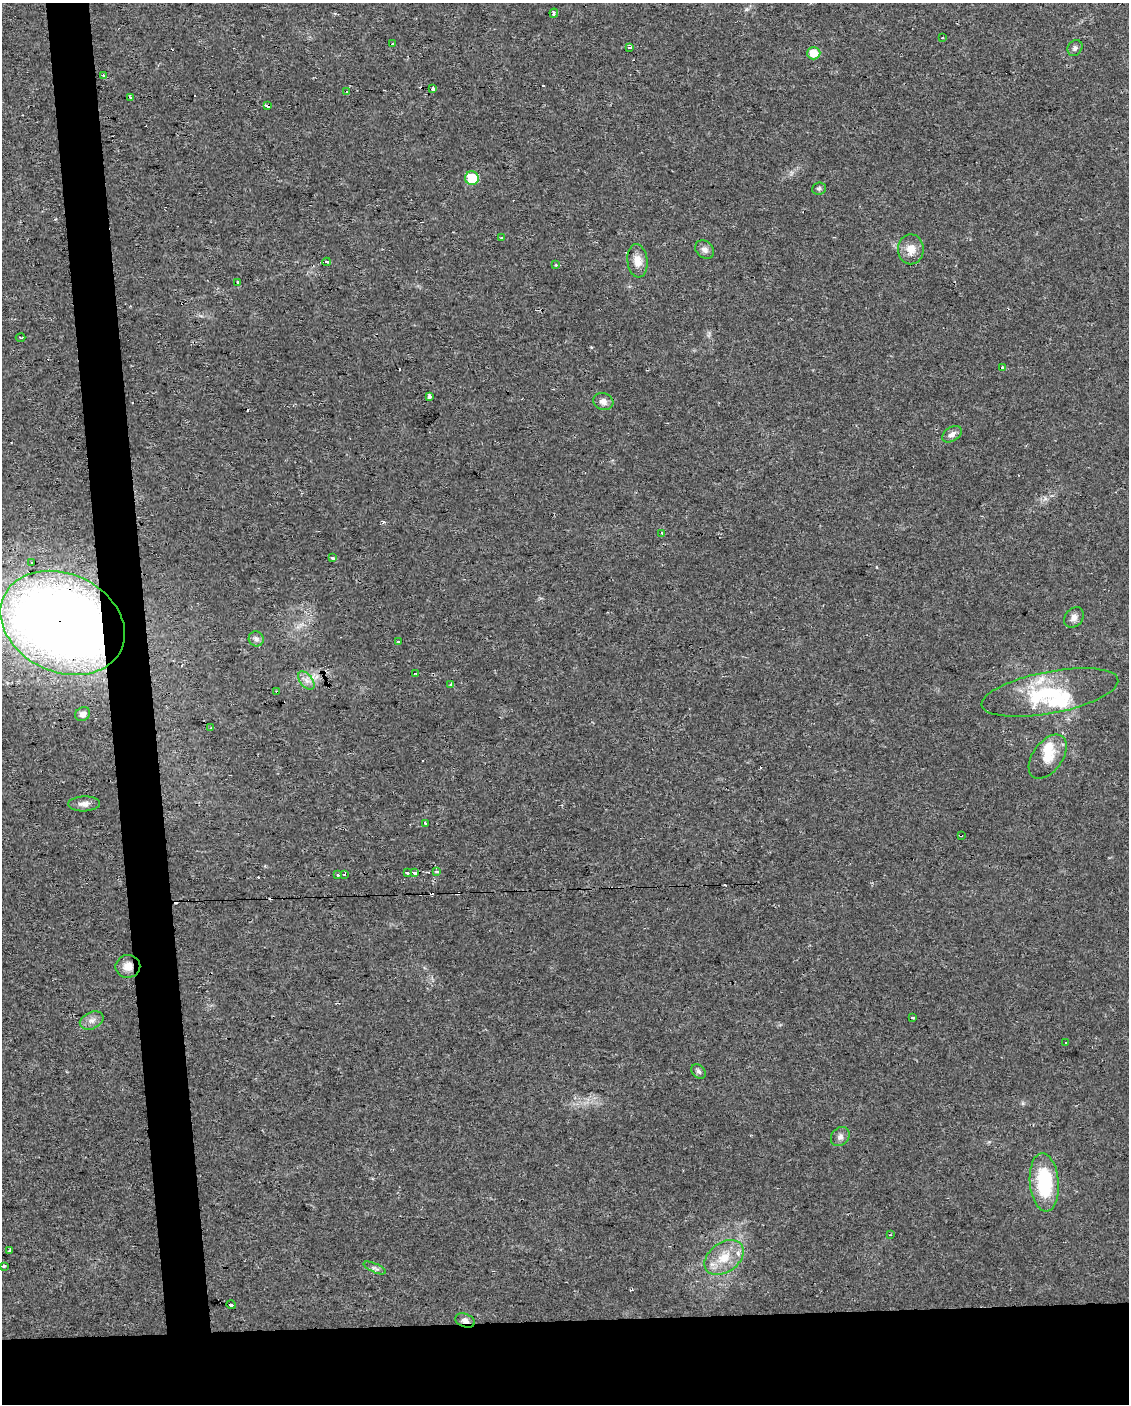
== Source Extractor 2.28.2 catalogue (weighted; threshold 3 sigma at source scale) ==
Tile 11 of 4 x 3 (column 3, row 3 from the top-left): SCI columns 2254-3380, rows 4-1405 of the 4506 x 4253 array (HDU 1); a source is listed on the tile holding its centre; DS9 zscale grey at full resolution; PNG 1131 x 1406 px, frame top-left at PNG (2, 3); each listed source drawn as its Kron ellipse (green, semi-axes under 4 px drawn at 4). Shown black and unused: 10% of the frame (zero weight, under 2 of 3 exposures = <1% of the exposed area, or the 3 px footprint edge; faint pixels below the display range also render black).
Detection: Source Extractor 2.28.2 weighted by HDU 2 'WHT'; one run over the whole footprint, this tile lists its part. Background 0.0242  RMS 0.0032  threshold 0.0142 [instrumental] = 3 sigma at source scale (4.5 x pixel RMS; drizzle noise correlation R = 1.50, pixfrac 1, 0.0396/0.0396 arcsec/px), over >= 5 px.
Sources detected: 85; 3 inside a brighter object's white glare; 19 cosmic-ray / hot-pixel residue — neither listed nor drawn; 1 inside a brighter listed object's ellipse — not listed separately; the other 62 listed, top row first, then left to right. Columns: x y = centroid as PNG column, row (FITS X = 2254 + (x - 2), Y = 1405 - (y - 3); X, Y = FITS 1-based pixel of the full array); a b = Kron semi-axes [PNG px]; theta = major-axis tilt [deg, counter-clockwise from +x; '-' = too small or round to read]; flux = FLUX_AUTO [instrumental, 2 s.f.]
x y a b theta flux
554 13 4 3 - 0.83
942 38 2 2 - 0.34
393 44 3 3 - 1.5
630 47 4 2 - 2.3
1075 48 8 7 - 0.96
814 53 6 6 - 4.9
103 76 3 3 - 1.7
433 89 3 3 - 2.8
347 91 3 3 - 1
130 97 3 3 - 1.3
268 105 4 3 - 3.9
472 178 7 7 - 10
819 189 7 6 - 0.67
502 238 3 3 - 1.4
705 249 10 8 -42 1.5
911 249 15 13 -90 3.6
637 261 17 10 -83 3.2
327 262 4 3 - 1.5
556 265 4 4 - 0.32
237 283 3 3 - 7
21 337 5 2 - 0.41
1002 367 3 3 - 0.66
430 396 4 3 - 3.2
603 401 10 8 -19 1.8
952 434 11 7 33 1.5
662 533 3 3 - 2.6
332 558 3 3 - 1.6
32 562 3 3 - 2.1
1074 617 11 8 47 1.6
63 623 64 49 -25 400
256 639 8 7 - 1
398 642 3 3 - 1.2
415 674 4 3 - 0.79
306 680 10 6 -52 1.7
450 684 3 3 - 1.2
277 692 3 3 - 0.7
1050 692 69 21 11 23
83 714 8 6 28 1.4
211 728 3 2 - 0.51
1048 757 25 14 54 6.2
84 804 16 7 2 1.9
425 823 3 3 - 1.1
961 835 3 2 - 0.42
415 872 4 3 - 14
437 872 4 3 - 0.84
407 873 3 3 - 1.7
344 874 3 3 - 2.8
337 875 3 3 - 9.6
128 966 12 11 - 3
913 1017 3 3 - 1.3
92 1020 12 8 24 1.9
1066 1043 2 2 - 0.29
699 1071 8 6 -44 0.87
840 1137 10 8 51 1.4
1044 1182 29 14 -85 21
890 1235 4 2 - 0.23
9 1251 3 2 - 0.66
724 1257 22 14 36 7.4
4 1266 3 3 - 0.46
375 1268 12 4 -24 0.9
231 1305 5 3 - 2.4
465 1321 10 6 -21 1.4
Overlapping masked pixels (flux is a lower limit): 6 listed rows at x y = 268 105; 63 623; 277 692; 961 835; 128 966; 465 1321